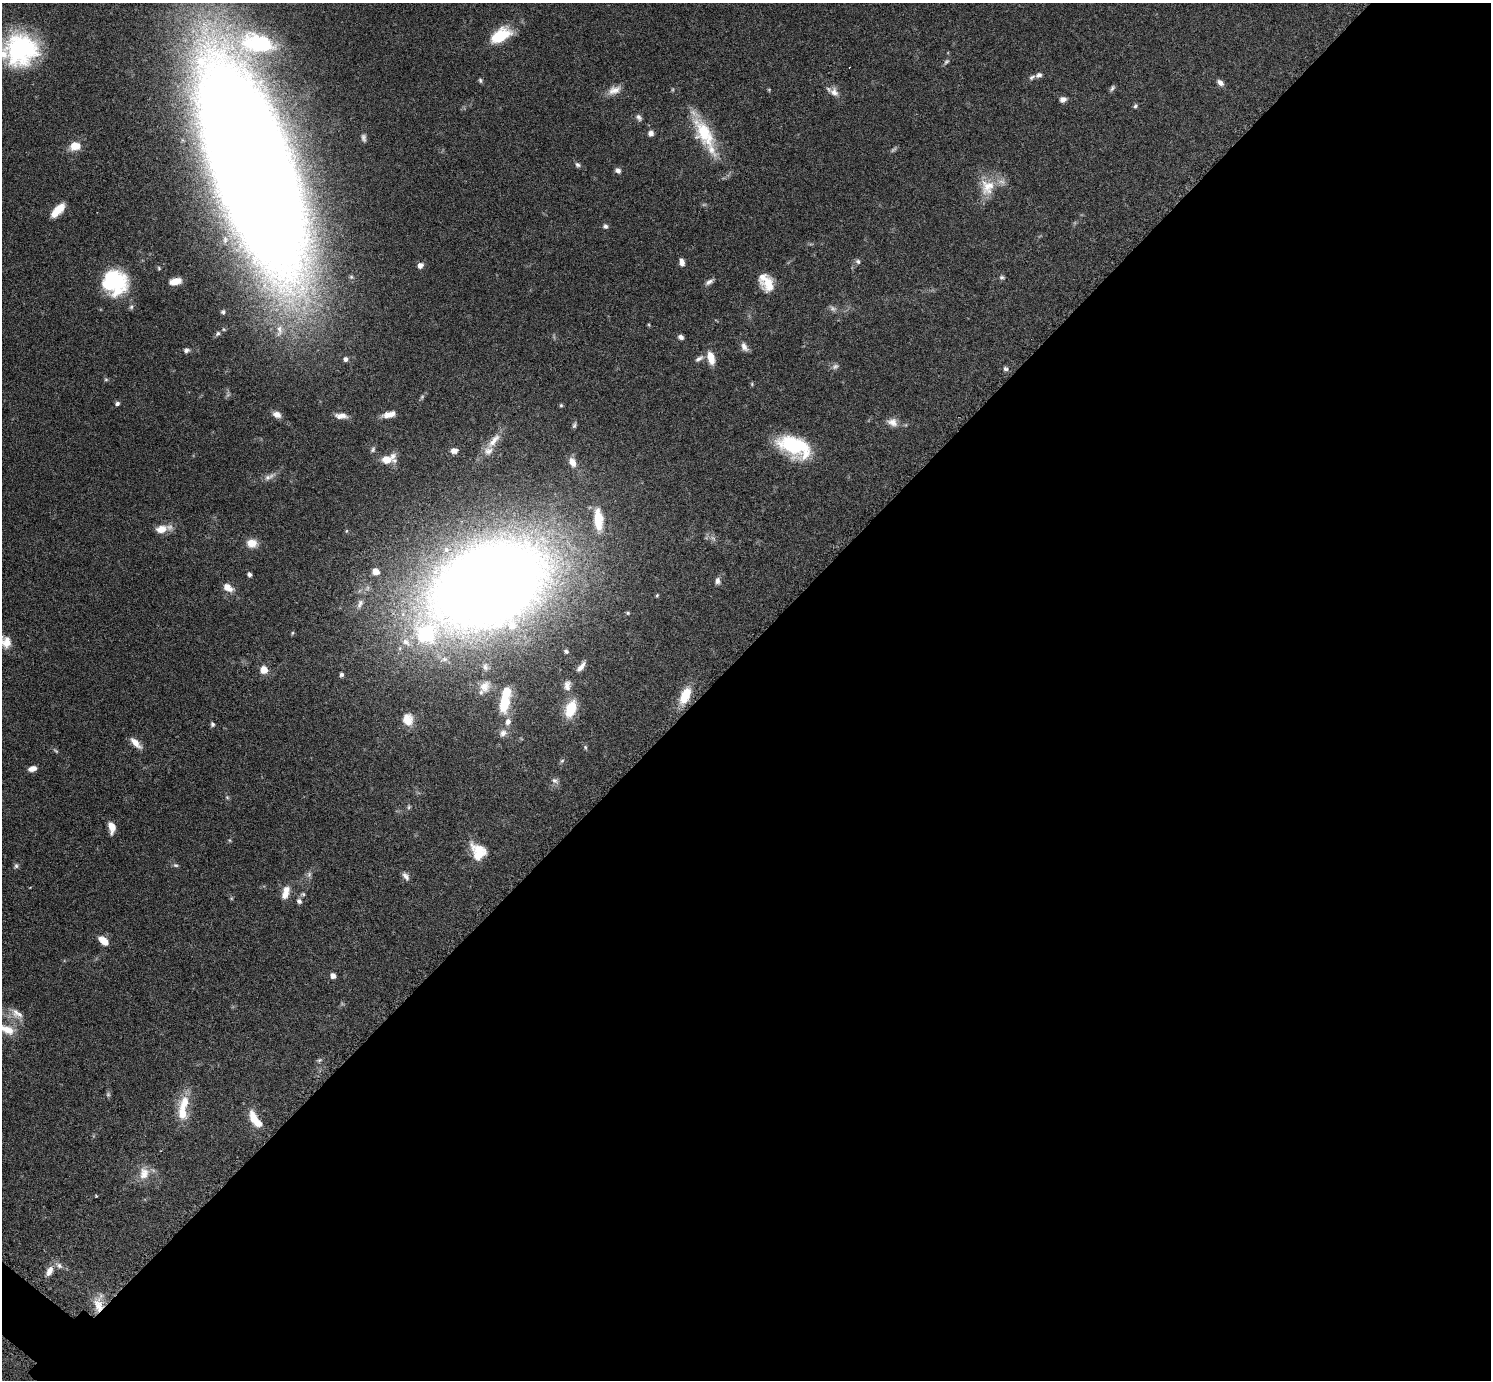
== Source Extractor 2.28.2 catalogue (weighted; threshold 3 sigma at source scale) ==
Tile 12 of 4 x 4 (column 4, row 3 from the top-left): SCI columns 4487-5975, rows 1692-3069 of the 5992 x 5996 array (HDU 1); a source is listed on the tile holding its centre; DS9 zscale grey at full resolution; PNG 1493 x 1382 px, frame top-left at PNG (2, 3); no overlay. Shown black and unused: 53% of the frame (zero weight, under 3 of 6 exposures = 2% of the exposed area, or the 3 px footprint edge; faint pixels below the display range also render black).
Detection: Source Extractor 2.28.2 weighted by HDU 2 'WHT'; one run over the whole footprint, this tile lists its part. Background 0.0705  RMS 0.0029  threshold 0.012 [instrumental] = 3 sigma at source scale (4.09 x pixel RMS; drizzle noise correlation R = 1.36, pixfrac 0.8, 0.05/0.05 arcsec/px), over >= 5 px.
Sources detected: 131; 7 too faint to see at this stretch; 1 inside a brighter object's white glare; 1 cosmic-ray / hot-pixel residue — not listed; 12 inside a brighter listed object's ellipse — not listed separately; the other 110 listed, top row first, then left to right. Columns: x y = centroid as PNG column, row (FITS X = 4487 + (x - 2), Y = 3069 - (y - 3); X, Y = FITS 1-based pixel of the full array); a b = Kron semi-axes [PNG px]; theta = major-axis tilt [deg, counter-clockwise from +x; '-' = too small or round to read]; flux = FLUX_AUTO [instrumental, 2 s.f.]
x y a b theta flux
501 35 25 13 30 9.8
21 50 34 34 - 33
1039 75 8 6 21 0.91
480 80 7 5 -74 0.45
1220 83 9 6 -40 1.2
1112 88 9 5 55 0.6
614 90 18 10 21 2.6
834 92 13 10 -60 2
1063 99 7 6 - 1.3
1135 106 6 5 - 0.51
639 117 9 6 -51 0.89
651 133 6 6 - 1.2
705 133 53 19 -61 14
364 138 10 6 -80 0.84
75 146 13 10 8 4
578 165 8 6 -27 0.66
252 167 147 49 -73 1800
618 170 7 6 - 0.97
987 187 24 20 80 6.6
58 210 18 8 46 4.9
605 226 7 6 - 0.71
858 261 7 6 - 0.68
682 262 8 5 -83 1.5
420 265 6 5 - 1.4
159 268 6 4 -49 0.37
1002 277 7 6 - 0.56
175 281 13 7 13 2.9
115 282 28 26 -42 21
709 282 11 6 28 0.99
768 284 16 13 -88 4.6
131 307 8 6 74 0.65
223 312 6 5 - 0.5
279 330 19 9 89 3.1
218 333 9 6 45 0.76
681 337 6 5 - 0.9
744 347 13 7 -58 1.4
186 350 8 6 18 0.8
699 358 13 6 32 1
711 358 15 8 -76 3.8
345 359 5 5 - 0.93
1006 369 7 5 -36 0.68
106 379 5 5 - 0.4
117 403 6 5 - 0.66
561 405 5 5 - 0.38
277 414 10 7 -24 1.7
389 414 14 6 13 2.7
343 415 11 8 -14 1.6
892 422 14 10 -27 2.2
574 425 9 4 79 0.56
494 441 26 9 52 3.8
794 446 35 19 -24 20
373 449 8 6 68 0.62
454 451 8 6 14 1.5
387 459 11 8 1 3.9
572 462 11 7 -63 2.2
269 477 19 7 28 1.7
598 519 32 12 -86 7.4
161 529 14 9 15 3.5
252 543 12 10 -2 3.1
376 571 8 7 - 1.9
249 574 4 4 - 0.81
717 581 9 6 89 1
488 585 127 81 25 450
228 587 12 7 -34 2.5
657 595 5 4 - 0.3
360 604 14 7 65 1.5
628 613 5 4 - 0.34
4 642 24 14 -12 5.3
566 651 5 4 - 0.54
581 667 14 6 52 1.5
264 670 8 7 - 2.9
341 675 5 5 - 0.7
567 685 15 9 83 2
484 686 16 12 61 2.8
685 695 20 10 65 6.7
504 704 18 10 78 8.5
571 709 24 13 71 7.1
408 719 14 11 -79 3.4
508 722 10 8 83 1.7
212 724 6 5 - 0.56
503 733 12 9 56 1.7
136 743 17 7 -45 2.5
585 747 7 5 -72 0.45
562 761 6 5 - 0.5
32 769 9 5 14 1.7
555 781 11 7 -31 1
227 797 6 4 -45 0.35
409 807 6 5 - 0.42
112 827 11 6 -81 2.7
479 849 24 12 -21 4.8
175 865 7 5 -15 0.54
16 866 6 6 - 0.58
309 874 9 6 75 0.85
406 876 12 7 -54 1.2
286 890 13 11 -77 2.4
303 894 7 5 12 0.52
299 901 7 6 - 0.83
104 941 11 7 -40 3.3
333 976 6 5 - 1.3
17 1014 21 11 -35 2.9
6 1029 25 10 -25 4.8
319 1060 7 5 21 0.51
108 1094 7 6 - 0.56
182 1112 27 12 -81 5.9
255 1119 21 8 -56 5.7
144 1174 17 13 71 3.7
96 1196 4 3 - 0.23
59 1265 11 7 -31 1.3
49 1271 14 8 62 2.1
98 1305 20 12 -78 4.6
Overlapping masked pixels (flux is a lower limit): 1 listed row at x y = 98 1305
Isophote crosses this tile's border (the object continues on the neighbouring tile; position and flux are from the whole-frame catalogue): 4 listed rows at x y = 21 50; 252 167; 4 642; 6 1029